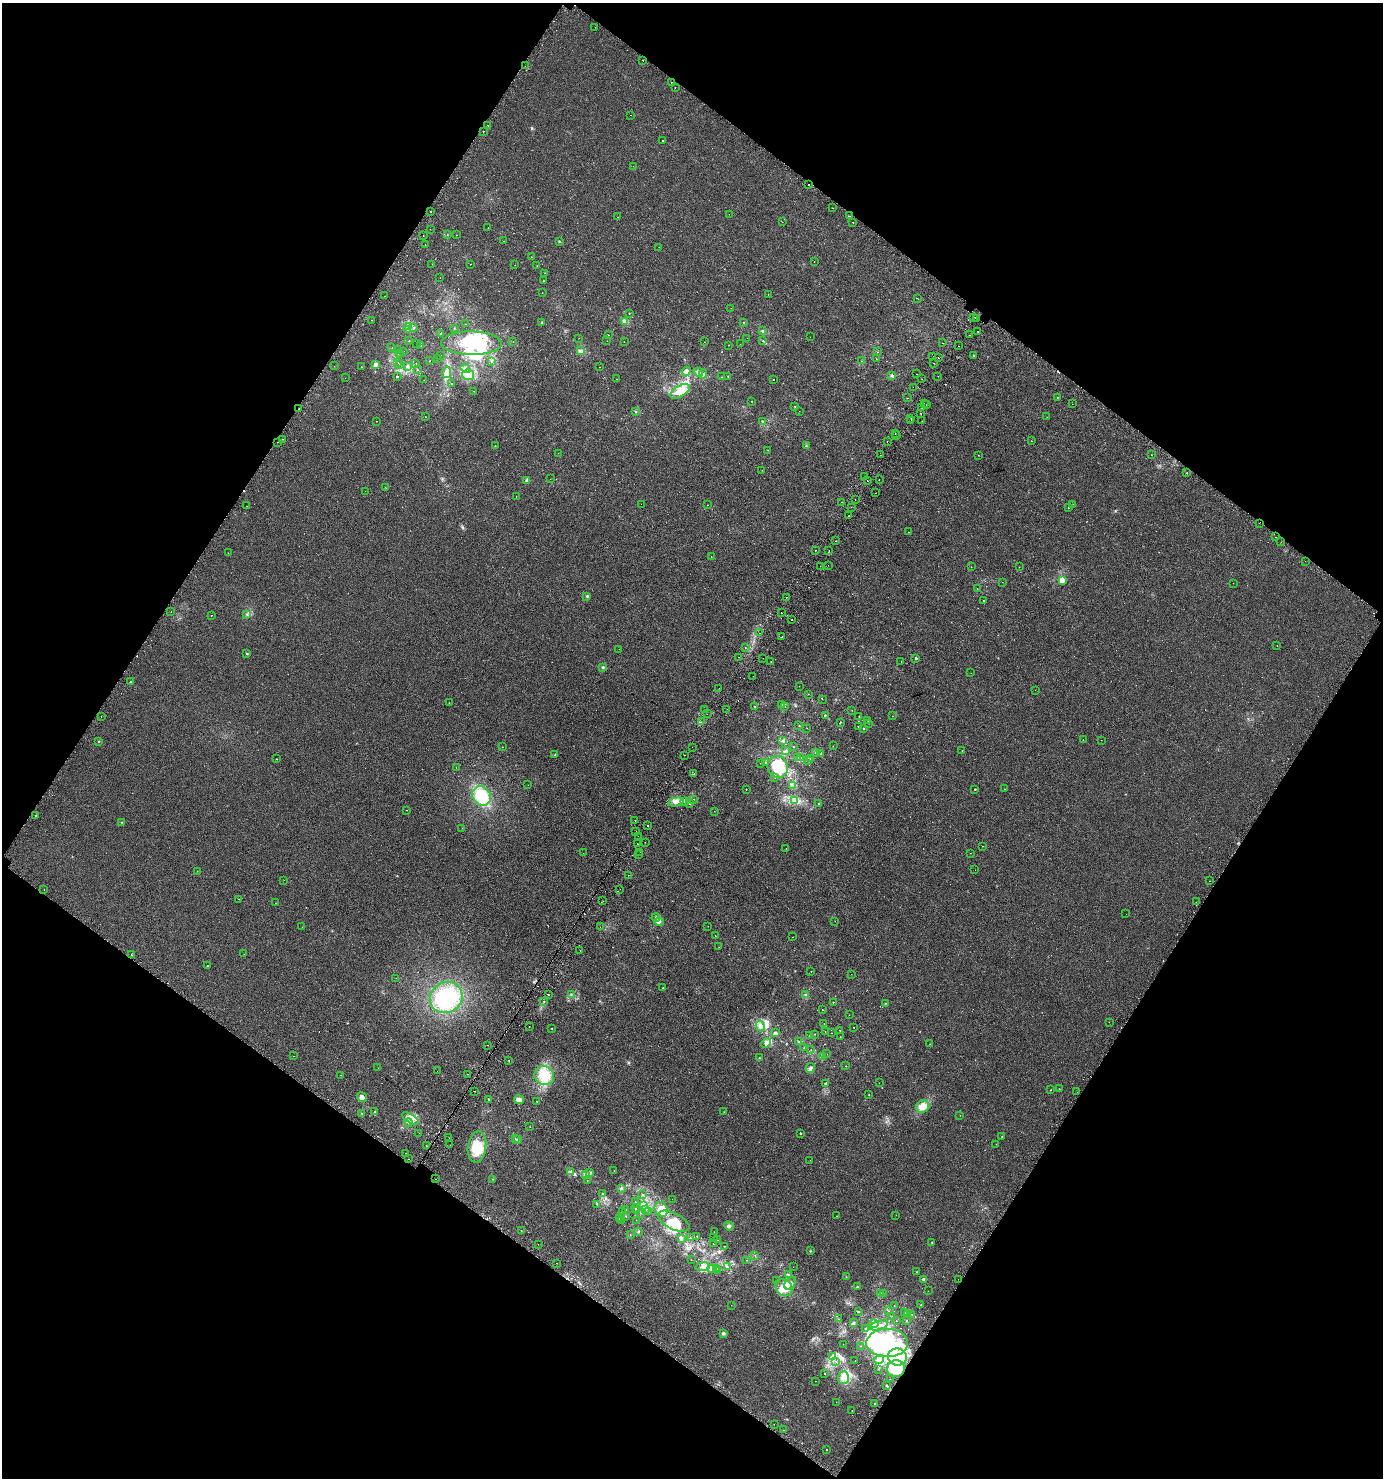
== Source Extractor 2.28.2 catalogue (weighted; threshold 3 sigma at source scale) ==
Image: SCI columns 242-5762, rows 49-5951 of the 6073 x 6015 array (HDU 1 of 3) = the unmasked area's bounding box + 8 px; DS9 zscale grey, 4 x 4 block average (1 PNG px = mean of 4 x 4 image px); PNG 1385 x 1480 px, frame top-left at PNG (2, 3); each listed source drawn as its Kron ellipse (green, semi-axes under 4 px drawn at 4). Shown black and unused: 48% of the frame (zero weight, under 2 of 3 exposures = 3% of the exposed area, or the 3 px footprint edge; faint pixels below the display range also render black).
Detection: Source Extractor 2.28.2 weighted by HDU 2 'WHT'. Background 0.00326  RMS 0.0043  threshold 0.0195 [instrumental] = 3 sigma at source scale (4.5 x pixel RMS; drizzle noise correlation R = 1.50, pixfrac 1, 0.0396/0.0396 arcsec/px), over >= 5 px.
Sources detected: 579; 4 too faint to see at this stretch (4 x 4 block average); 13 inside a brighter object's white glare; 25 cosmic-ray / hot-pixel residue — neither listed nor drawn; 13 coinciding with a brighter row at this scale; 27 inside a brighter listed object's ellipse — not listed separately; the other 497 listed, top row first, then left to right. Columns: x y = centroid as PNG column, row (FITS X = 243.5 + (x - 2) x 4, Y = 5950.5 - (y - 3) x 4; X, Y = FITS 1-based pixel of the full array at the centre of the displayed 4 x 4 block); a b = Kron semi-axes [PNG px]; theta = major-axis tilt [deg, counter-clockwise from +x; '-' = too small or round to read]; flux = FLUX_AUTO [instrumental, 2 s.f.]
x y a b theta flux
595 27 2 2 - 1.4
643 60 2 2 - 6.5
525 66 2 2 - 0.95
672 82 2 2 - 4.1
675 87 2 2 - 2.8
630 115 2 2 - 0.83
488 125 2 2 - 2
483 131 2 2 - 2.2
662 141 2 2 - 3.9
633 166 2 2 - 0.39
808 184 2 2 - 6.4
832 208 2 2 - 1.4
430 212 2 2 - 1.8
729 214 2 2 - 0.53
849 216 2 2 - 4.6
618 217 2 2 - 0.61
782 222 2 2 - 0.62
853 222 2 2 - 4.8
488 227 2 2 - 1.1
430 229 2 2 - 0.51
447 235 2 2 - 0.59
456 235 2 2 - 0.63
423 236 2 2 - 0.6
504 241 2 2 - 0.66
559 241 2 2 - 1.2
425 245 2 2 - 0.89
659 247 2 2 - 0.47
531 257 2 2 - 0.65
814 261 2 2 - 6.9
432 264 2 2 - 0.3
470 264 2 2 - 0.42
515 265 2 2 - 0.55
537 266 2 2 - 0.98
545 273 2 2 - 0.93
440 278 2 2 - 0.34
544 281 2 2 - 1.1
542 293 2 2 - 0.47
768 294 2 2 - 0.62
385 296 2 2 - 0.44
918 299 2 2 - 0.41
731 308 2 2 - 0.53
629 313 2 2 - 1
973 317 2 2 - 0.62
977 319 2 2 - 2.3
372 320 2 2 - 0.71
542 322 2 2 - 1.7
625 322 4 3 - 7.2
744 322 2 2 - 0.72
466 324 2 2 - 0.31
408 326 2 2 - 0.62
413 327 3 2 - 2.1
454 328 2 2 - 1.1
407 330 2 2 - 0.96
762 331 2 2 - 5.3
978 332 2 2 - 2.9
441 334 2 2 - 1.7
608 335 2 2 - 0.78
969 335 2 2 - 0.66
810 337 2 2 - 0.48
579 338 2 2 - 0.56
747 338 2 2 - 0.68
409 341 2 2 - 1.1
607 341 2 2 - 0.33
763 341 2 2 - 0.9
513 342 2 2 - 0.45
624 342 2 2 - 0.42
704 342 2 2 - 0.37
417 343 2 2 - 0.38
471 343 30 11 -1 130
943 343 2 2 - 1.1
740 344 2 2 - 0.38
421 345 2 2 - 0.69
729 345 2 2 - 0.98
959 346 2 2 - 1.5
392 348 2 2 - 0.89
397 350 2 2 - 0.65
403 351 2 2 - 0.53
581 351 3 3 - 5.3
877 352 2 2 - 0.37
399 354 2 2 - 1.2
441 355 2 2 - 0.82
974 356 3 2 - 2.7
933 357 2 2 - 2.6
938 358 2 2 - 1
437 359 2 2 - 0.39
876 359 2 2 - 0.59
429 361 2 2 - 0.65
861 361 2 2 - 0.55
491 362 2 2 - 0.7
398 363 2 2 - 0.44
416 363 2 2 - 0.78
934 363 2 2 - 1.1
376 364 3 3 - 8.4
399 364 2 2 - 0.85
334 366 2 2 - 0.37
408 366 3 2 - 2.4
361 367 2 2 - 0.5
599 367 2 2 - 0.46
465 368 5 2 - 2.6
417 370 2 2 - 1.6
686 371 5 3 - 11
447 372 6 4 80 10
698 372 4 3 - 5.6
703 374 4 3 - 3.4
916 374 2 2 - 0.43
468 375 6 5 - 13
397 376 2 2 - 4.1
728 376 2 2 - 1.2
892 376 2 2 - 2.2
938 376 2 2 - 0.71
722 377 2 2 - 0.94
345 378 2 2 - 0.56
616 379 2 2 - 0.56
922 379 2 2 - 0.52
424 380 2 2 - 0.28
773 380 2 2 - 2.9
451 384 2 2 - 0.75
913 387 2 2 - 2.2
474 391 2 2 - 0.47
680 391 11 5 30 22
1057 397 2 2 - 1.6
907 398 2 2 - 0.68
751 401 2 2 - 0.76
924 403 2 2 - 0.8
1072 404 2 2 - 0.38
927 405 2 2 - 3.6
795 406 2 2 - 0.99
922 408 2 2 - 0.85
299 409 2 2 - 10
799 411 2 2 - 0.4
635 412 2 2 - 2.5
921 413 2 2 - 0.58
425 417 2 2 - 0.75
1047 417 2 2 - 0.39
911 418 2 2 - 1.8
377 421 2 2 - 0.71
762 421 3 2 - 2.1
911 421 2 2 - 6.8
922 421 2 2 - 0.63
895 433 2 2 - 3.2
897 436 2 2 - 1.2
282 439 2 2 - 2
1031 441 2 2 - 0.62
278 442 2 2 - 1.3
887 442 2 2 - 1.4
495 446 2 2 - 1.2
806 446 3 2 - 1.6
768 450 2 2 - 0.55
558 453 2 2 - 0.41
880 455 2 2 - 0.48
978 455 2 2 - 0.61
1151 455 2 2 - 0.75
762 470 2 2 - 0.4
1186 473 2 2 - 5.6
865 477 2 2 - 2.2
550 479 2 2 - 0.35
879 479 2 2 - 2.4
527 480 4 3 - 4.3
867 481 2 2 - 4.1
385 487 2 2 - 0.39
365 491 2 2 - 0.3
875 493 2 2 - 1.6
516 496 2 2 - 0.5
855 499 2 2 - 3.1
841 502 2 2 - 0.64
641 504 2 2 - 1.4
1073 504 2 2 - 0.46
707 505 2 2 - 2.8
247 506 2 2 - 0.5
851 507 2 2 - 0.98
1068 507 2 2 - 0.72
849 516 2 2 - 3.7
1259 523 2 2 - 0.46
909 532 2 2 - 1.4
1275 537 2 2 - 0.38
836 541 2 2 - 0.57
1281 542 2 2 - 0.42
815 550 2 2 - 0.7
829 551 2 2 - 0.51
228 553 2 2 - 0.42
711 556 2 2 - 1
1305 561 2 2 - 0.62
828 565 2 2 - 0.71
820 566 2 2 - 0.75
971 567 2 2 - 0.36
1019 567 2 2 - 0.39
1062 580 4 3 - 33
1002 582 2 2 - 0.56
1233 583 2 2 - 0.38
977 589 2 2 - 0.52
587 596 3 3 - 2.7
786 598 2 2 - 8.2
983 600 2 2 - 0.84
171 611 2 2 - 0.68
781 613 2 2 - 1.7
247 614 2 2 - 1.4
211 615 2 2 - 1.9
792 619 2 2 - 8.7
760 633 2 2 - 1.9
782 637 2 2 - 5.9
1277 645 2 2 - 0.51
745 647 2 2 - 7.6
619 649 2 2 - 0.9
247 654 2 2 - 1.3
738 657 2 2 - 0.65
763 658 2 2 - 0.38
916 658 2 2 - 5.2
771 662 2 2 - 0.72
901 662 2 2 - 0.35
603 668 3 3 - 2.7
971 673 2 2 - 0.46
753 676 2 2 - 2.7
130 682 2 2 - 2.8
799 686 2 2 - 0.49
719 688 2 2 - 0.38
1035 690 2 2 - 0.35
808 694 2 2 - 0.52
822 699 2 2 - 0.56
449 703 2 2 - 0.41
782 704 2 2 - 0.76
755 706 2 2 - 1
785 707 2 2 - 0.75
705 709 2 2 - 2.5
727 709 2 2 - 0.38
852 710 2 2 - 0.4
707 714 2 2 - 1.3
825 715 2 2 - 1.7
892 716 2 2 - 0.39
101 717 2 2 - 3.2
859 717 2 2 - 0.97
868 721 2 2 - 0.46
701 722 2 2 - 0.66
840 722 2 2 - 1.4
868 723 2 2 - 0.49
799 725 2 2 - 0.77
858 726 2 2 - 0.65
807 728 2 2 - 0.61
863 728 2 2 - 2.3
783 740 2 2 - 6.3
1083 740 2 2 - 0.78
1101 740 2 2 - 0.7
98 741 2 2 - 0.91
833 746 2 2 - 0.54
502 747 2 2 - 0.68
692 747 2 2 - 0.44
793 747 2 2 - 1.4
786 751 2 2 - 2
962 751 2 2 - 1
815 753 2 2 - 0.86
821 754 2 2 - 0.86
555 755 2 2 - 0.74
685 755 2 2 - 2.4
798 757 2 2 - 0.83
800 758 2 2 - 1.4
810 758 2 2 - 0.96
277 759 2 2 - 0.58
809 761 2 2 - 1.8
765 762 2 2 - 1.2
760 763 2 2 - 0.45
456 767 2 2 - 8.5
778 767 11 10 - 61
694 774 2 2 - 18
775 777 2 2 - 0.88
528 785 2 2 - 0.92
792 785 2 2 - 0.7
746 789 2 2 - 1.1
975 789 2 2 - 1.3
1005 789 2 2 - 0.44
482 796 10 9 - 77
693 799 2 2 - 0.53
684 801 4 2 - 3
795 801 3 2 - 3
676 802 7 3 14 9.7
690 803 2 2 - 1.8
819 804 2 2 - 1.7
407 810 2 2 - 1.4
714 811 2 2 - 0.59
36 816 2 2 - 3.9
635 820 2 2 - 2.8
122 822 2 2 - 0.66
647 826 2 2 - 3.9
462 828 2 2 - 0.29
636 831 2 2 - 0.67
638 836 2 2 - 0.44
645 842 2 2 - 1
637 843 2 2 - 2.1
982 846 2 2 - 0.46
786 848 2 2 - 0.49
640 852 2 2 - 1
583 853 2 2 - 0.82
970 853 2 2 - 0.41
638 855 2 2 - 0.92
975 870 2 2 - 0.28
197 871 2 2 - 0.91
628 875 2 2 - 0.6
284 880 2 2 - 0.68
1209 881 2 2 - 1.4
620 889 2 2 - 1.4
44 890 2 2 - 2.2
239 899 2 2 - 0.79
603 901 2 2 - 0.64
1196 902 2 2 - 0.97
275 903 2 2 - 0.78
1126 914 2 2 - 3.8
656 918 4 3 - 4.3
835 921 2 2 - 0.4
659 922 4 3 - 5.6
708 926 2 2 - 0.35
302 927 2 2 - 0.51
600 927 2 2 - 0.65
715 935 2 2 - 0.69
793 937 2 2 - 0.72
719 947 2 2 - 0.67
580 950 2 2 - 0.72
244 954 2 2 - 0.33
131 955 2 2 - 6.9
207 966 2 2 - 1.1
811 971 2 2 - 0.48
851 974 2 2 - 0.85
396 978 2 2 - 0.46
663 988 2 2 - 0.93
571 994 2 2 - 0.89
549 995 2 2 - 1.8
806 995 3 2 - 2.7
446 997 17 15 36 140
544 1001 2 2 - 1.3
833 1002 2 2 - 0.68
885 1003 2 2 - 1.5
822 1010 2 2 - 0.77
849 1015 2 2 - 0.46
1109 1022 2 2 - 0.43
824 1023 2 2 - 0.6
529 1026 2 2 - 5
760 1026 5 4 - 7.2
853 1027 2 2 - 0.49
552 1029 2 2 - 0.84
840 1030 2 2 - 0.72
825 1031 2 2 - 0.57
775 1033 3 3 - 2.8
832 1033 2 2 - 0.58
815 1034 2 2 - 1.7
809 1036 2 2 - 0.5
840 1037 2 2 - 0.71
799 1041 2 2 - 1
766 1043 5 4 - 12
930 1044 2 2 - 0.57
488 1045 2 2 - 0.82
804 1047 2 2 - 2.4
811 1050 2 2 - 0.8
827 1054 2 2 - 0.48
294 1056 2 2 - 0.51
823 1056 2 2 - 0.89
759 1058 2 2 - 2.5
509 1060 2 2 - 2.1
846 1066 2 2 - 1
378 1068 2 2 - 0.5
810 1068 5 4 - 5.7
437 1071 2 2 - 0.31
467 1074 2 2 - 0.84
341 1075 2 2 - 0.52
544 1075 10 9 - 44
879 1083 2 2 - 0.45
826 1084 3 2 - 5.7
1059 1089 2 2 - 1.1
1051 1090 2 2 - 0.57
475 1091 2 2 - 0.87
1077 1092 2 2 - 0.9
869 1095 2 2 - 1.2
362 1097 5 4 - 10
488 1099 2 2 - 2.2
519 1100 5 3 - 6.2
537 1101 2 2 - 0.56
923 1106 7 6 - 23
375 1112 3 2 - 2.2
724 1112 2 2 - 0.41
361 1113 2 2 - 0.82
960 1115 2 2 - 0.32
410 1119 9 4 -32 17
409 1123 4 2 - 2.5
530 1127 2 2 - 0.43
419 1133 2 2 - 0.51
800 1133 2 2 - 5.9
1002 1137 2 2 - 0.66
449 1138 2 2 - 0.87
515 1139 2 2 - 0.81
517 1140 2 2 - 15
996 1144 2 2 - 0.47
450 1145 2 2 - 0.83
426 1146 2 2 - 2.2
477 1147 15 9 81 51
406 1153 2 2 - 0.43
409 1159 2 2 - 0.36
810 1160 2 2 - 0.76
571 1171 2 2 - 1.9
614 1171 2 2 - 0.64
589 1173 2 2 - 2.5
585 1174 4 3 - 11
436 1179 2 2 - 2.8
493 1179 2 2 - 0.79
587 1181 2 2 - 0.56
621 1189 3 2 - 2.3
603 1194 2 2 - 1.1
642 1194 2 2 - 1.7
672 1199 2 2 - 0.43
635 1202 2 2 - 0.82
597 1204 2 2 - 1.2
644 1206 4 2 - 2.3
635 1208 2 2 - 2.1
645 1209 4 3 - 4.6
661 1209 8 6 -60 62
626 1210 2 2 - 0.84
636 1210 2 2 - 5
622 1212 2 2 - 0.41
648 1212 2 2 - 0.39
641 1213 2 2 - 0.74
896 1215 2 2 - 0.55
626 1216 2 2 - 1.3
837 1216 2 2 - 0.58
619 1218 2 2 - 0.32
621 1220 2 2 - 0.76
636 1220 2 2 - 0.58
674 1221 17 8 -27 39
729 1226 5 2 - 3.6
521 1231 2 2 - 1.2
639 1231 2 2 - 1.3
714 1232 2 2 - 0.71
630 1235 2 2 - 0.77
697 1236 2 2 - 0.92
714 1237 2 2 - 0.41
681 1238 3 2 - 6
690 1238 2 2 - 0.92
718 1240 2 2 - 0.57
713 1243 2 2 - 0.68
932 1243 2 2 - 0.67
538 1244 2 2 - 0.38
724 1246 2 2 - 0.97
810 1251 2 2 - 1
755 1255 2 2 - 0.56
691 1260 2 2 - 0.64
747 1260 2 2 - 1
557 1263 2 2 - 2.7
703 1267 7 3 7 9
727 1267 4 2 - 4.6
793 1267 2 2 - 2.9
717 1268 2 2 - 0.55
712 1269 4 4 - 8.2
717 1270 2 2 - 0.72
917 1272 2 2 - 0.69
789 1274 2 2 - 1.5
846 1277 2 2 - 0.98
924 1279 3 3 - 6.8
958 1279 2 2 - 1.5
777 1281 2 2 - 1.3
790 1283 7 5 55 9.6
857 1287 2 2 - 4.2
784 1288 9 7 -47 43
928 1291 2 2 - 0.31
880 1293 2 2 - 0.61
883 1293 2 2 - 1.1
731 1305 2 2 - 0.35
894 1305 2 2 - 0.45
921 1305 2 2 - 2
858 1311 2 2 - 1
888 1311 2 2 - 0.42
905 1312 2 2 - 0.67
912 1314 2 2 - 0.76
907 1315 2 2 - 1.6
892 1317 2 2 - 0.44
839 1319 2 2 - 1
896 1321 2 2 - 1.1
907 1321 2 2 - 1.3
854 1322 2 2 - 6.2
874 1324 5 3 - 5.9
879 1325 9 2 17 7.1
865 1328 2 2 - 1.3
723 1334 3 3 - 3.1
887 1343 21 14 0 180
843 1344 2 2 - 0.36
860 1346 2 2 - 0.59
833 1357 2 2 - 1.6
897 1357 9 8 - 74
879 1359 5 3 - 6.3
855 1360 2 2 - 0.51
836 1361 2 2 - 0.94
878 1369 2 2 - 0.42
896 1369 9 8 - 80
825 1374 2 2 - 2.1
843 1377 6 5 - 14
890 1379 2 2 - 2.8
815 1381 2 2 - 0.36
887 1386 2 2 - 2
836 1402 2 2 - 0.39
874 1403 2 2 - 2.4
852 1411 2 2 - 1.9
774 1424 2 2 - 0.34
783 1430 2 2 - 0.31
827 1449 2 2 - 1.2
Overlapping masked pixels (flux is a lower limit): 2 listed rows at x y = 299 409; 1259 523
Diffuse or blended objects may show on this block-average render without a row.